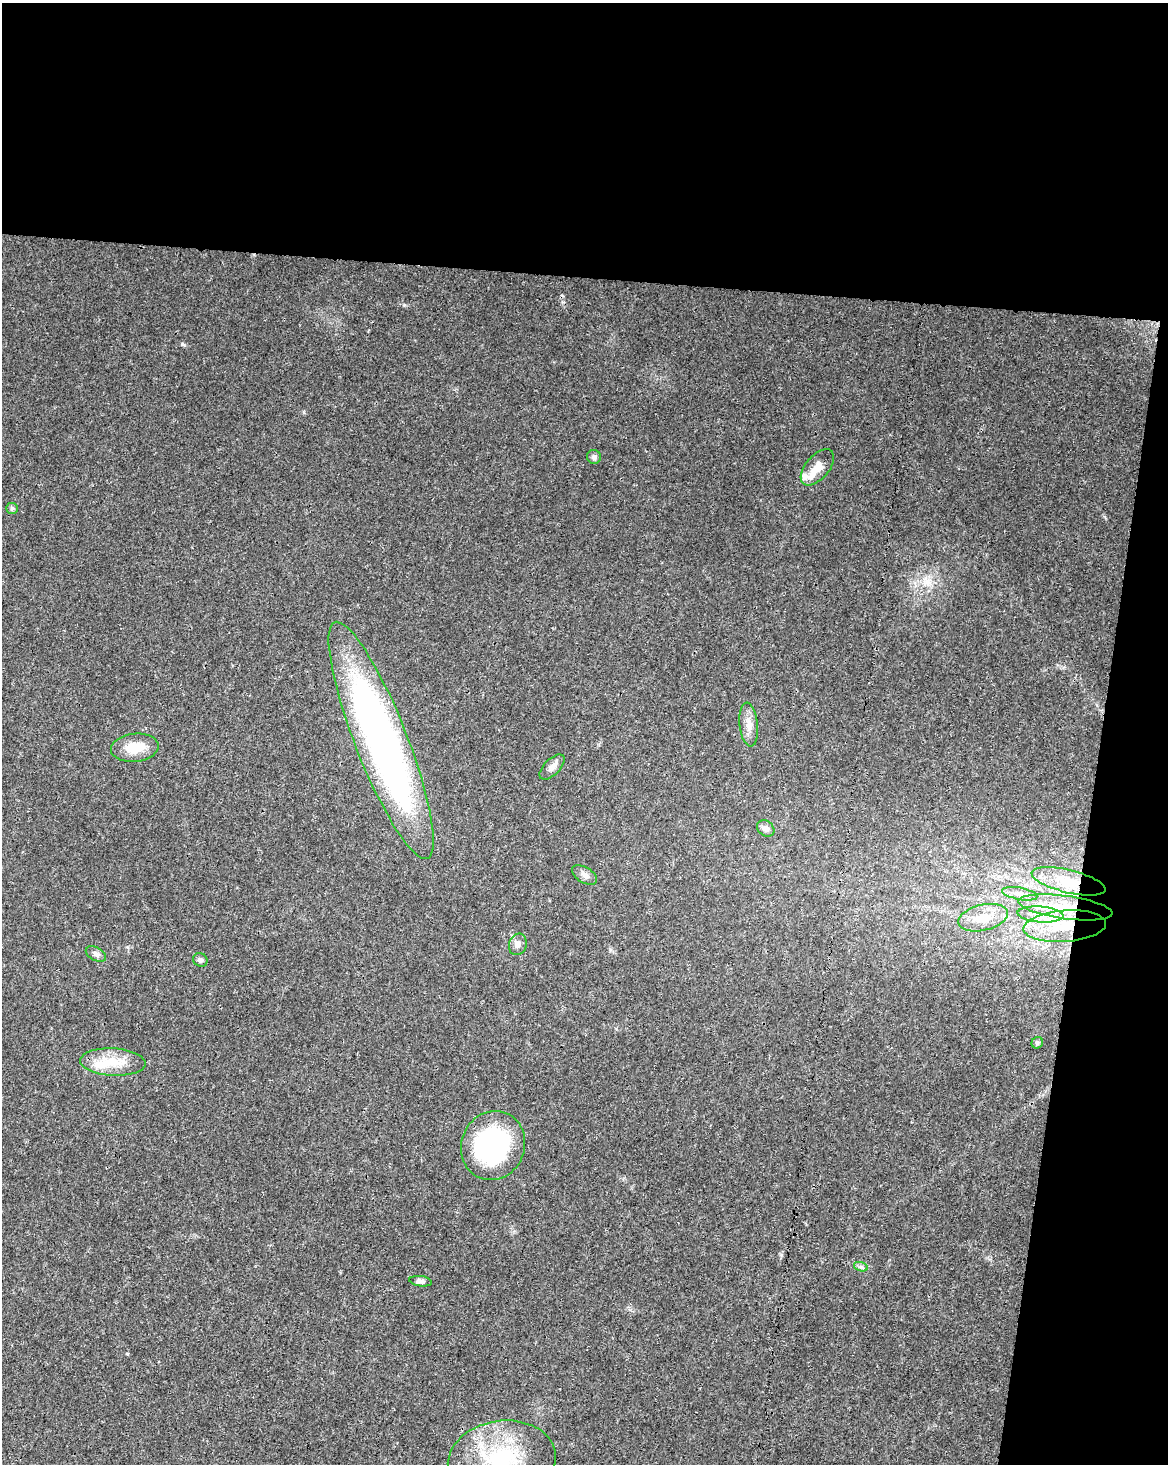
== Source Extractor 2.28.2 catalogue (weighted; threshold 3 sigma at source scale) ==
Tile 4 of 4 x 3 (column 4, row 1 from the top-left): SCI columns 3507-4672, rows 3210-4671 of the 4672 x 4898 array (HDU 1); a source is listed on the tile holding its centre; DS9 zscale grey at full resolution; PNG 1170 x 1466 px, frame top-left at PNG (2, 3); each listed source drawn as its Kron ellipse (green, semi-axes under 4 px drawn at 4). Shown black and unused: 25% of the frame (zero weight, under 3 of 4 exposures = <1% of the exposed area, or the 3 px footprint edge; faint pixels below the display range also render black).
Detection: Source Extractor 2.28.2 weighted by HDU 2 'WHT'; one run over the whole footprint, this tile lists its part. Background 0.0187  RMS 0.0031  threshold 0.0138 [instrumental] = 3 sigma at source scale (4.5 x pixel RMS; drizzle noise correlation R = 1.50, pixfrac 1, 0.0396/0.0396 arcsec/px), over >= 5 px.
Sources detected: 26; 2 inside a brighter listed object's ellipse — not listed separately; the other 24 listed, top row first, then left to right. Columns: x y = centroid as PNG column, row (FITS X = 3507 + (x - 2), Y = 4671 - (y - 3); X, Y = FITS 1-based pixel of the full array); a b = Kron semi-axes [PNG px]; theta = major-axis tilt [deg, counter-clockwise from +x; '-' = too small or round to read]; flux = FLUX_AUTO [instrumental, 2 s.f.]
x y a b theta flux
594 457 7 7 - 0.93
817 467 21 11 49 4
12 508 6 5 - 0.57
749 725 22 9 -84 3.1
381 740 127 26 -69 160
135 748 24 14 6 6.8
552 767 16 8 45 2
766 828 9 7 -39 1.4
584 875 14 7 -31 1.5
1068 881 38 11 -14 9.3
1020 894 18 6 -11 2.1
1065 907 47 11 -8 13
1040 914 23 8 -4 4.5
983 918 25 13 13 6.3
1065 926 41 15 4 16
518 944 11 8 70 1.5
96 954 11 6 -29 1.4
200 960 7 6 - 0.89
1037 1043 6 5 - 0.63
113 1062 33 13 -3 8.3
493 1146 35 31 67 47
861 1267 7 4 -18 0.68
420 1281 11 5 -8 1
502 1460 54 39 8 36
Overlapping masked pixels (flux is a lower limit): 3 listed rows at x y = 1068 881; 1065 926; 493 1146
Isophote crosses this tile's border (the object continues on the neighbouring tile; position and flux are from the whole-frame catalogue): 1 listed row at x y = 502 1460
Unlisted compact peaks at least as high as the median listed source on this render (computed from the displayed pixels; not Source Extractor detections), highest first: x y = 182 344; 404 305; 304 412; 127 1354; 1105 517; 610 949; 127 947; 630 1310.